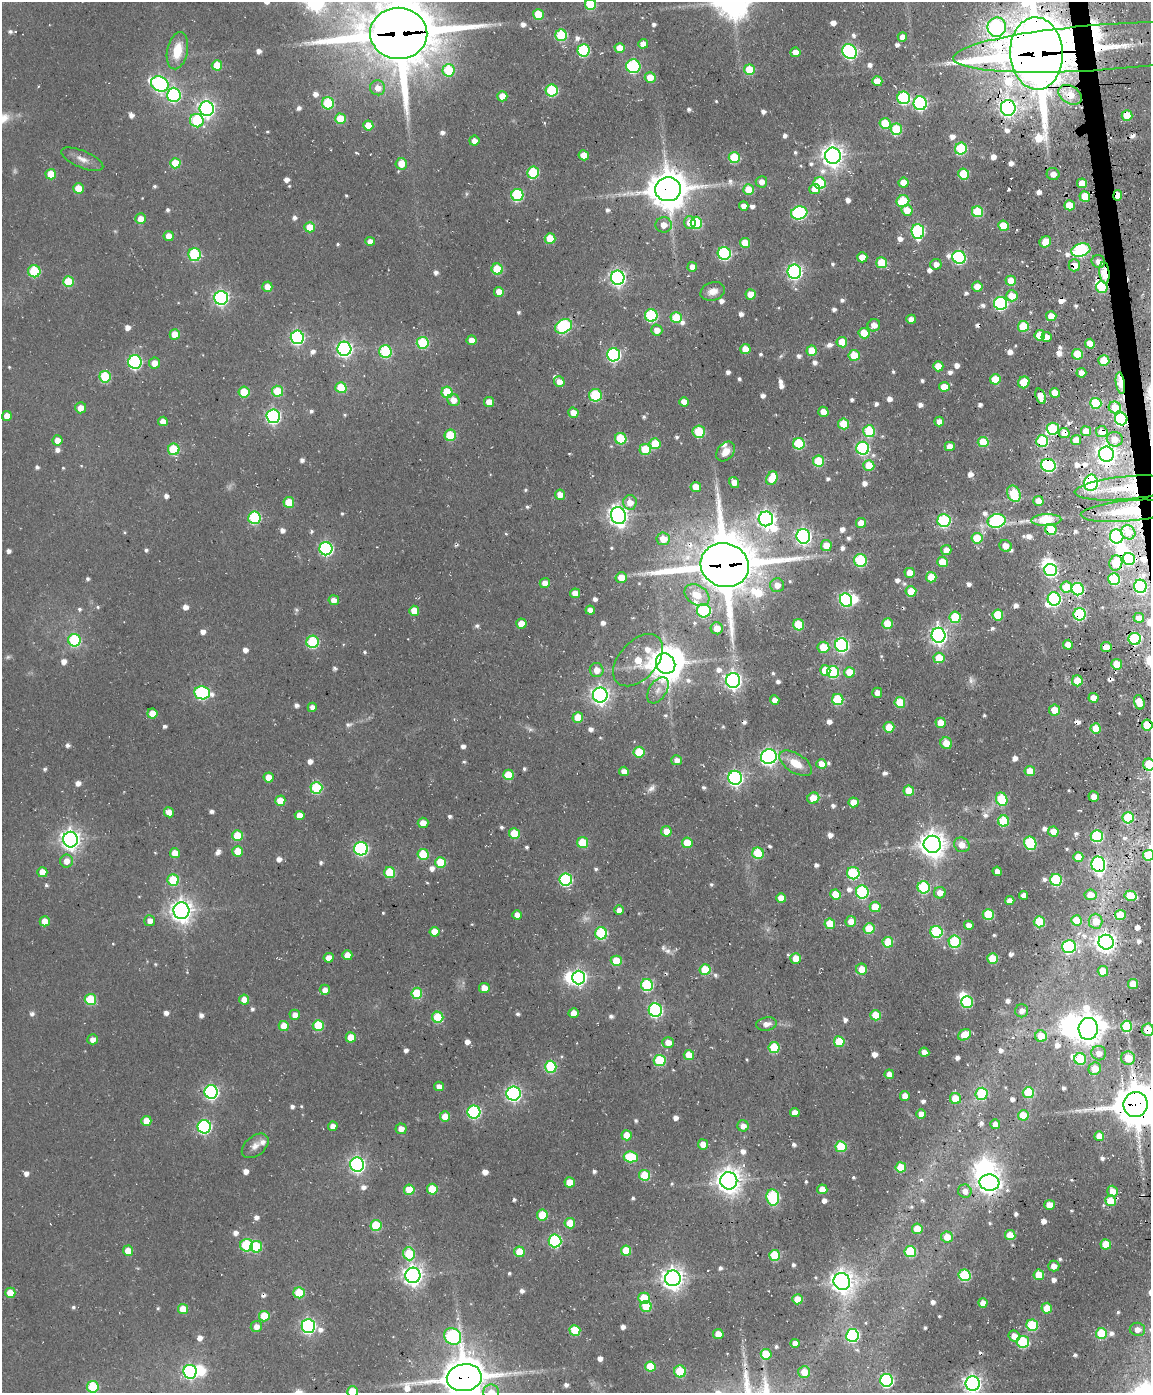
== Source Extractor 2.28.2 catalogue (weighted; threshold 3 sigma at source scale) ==
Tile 6 of 4 x 3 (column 2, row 2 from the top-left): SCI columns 1263-2411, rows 1652-3042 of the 4820 x 4802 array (HDU 1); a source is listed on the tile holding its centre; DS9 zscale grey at full resolution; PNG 1153 x 1395 px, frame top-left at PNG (2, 2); each listed source drawn as its Kron ellipse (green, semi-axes under 4 px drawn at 4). Shown black and unused: <1% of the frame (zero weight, under 3 of 4 exposures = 11% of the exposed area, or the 3 px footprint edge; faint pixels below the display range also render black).
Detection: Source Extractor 2.28.2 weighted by HDU 2 'WHT'; one run over the whole footprint, this tile lists its part. Background 0.0634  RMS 0.0094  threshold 0.0423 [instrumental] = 3 sigma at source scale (4.5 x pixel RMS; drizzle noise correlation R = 1.50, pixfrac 1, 0.05/0.05 arcsec/px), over >= 5 px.
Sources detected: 828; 10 too faint to see at this stretch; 13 inside a brighter object's white glare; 15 cosmic-ray / hot-pixel residue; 1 long thin detection or spike segment (spike, bleed or trail) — neither listed nor drawn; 6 inside a brighter listed object's ellipse — not listed separately; of the other 783, all 500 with FLUX_AUTO >= 6.73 (the completeness limit of this list) listed and drawn (283 fainter detections not listed), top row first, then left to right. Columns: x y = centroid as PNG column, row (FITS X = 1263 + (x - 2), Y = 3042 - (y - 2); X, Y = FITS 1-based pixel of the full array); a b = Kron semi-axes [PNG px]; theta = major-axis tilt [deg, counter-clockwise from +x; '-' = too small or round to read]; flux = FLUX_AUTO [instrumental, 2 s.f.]
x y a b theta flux
591 4 5 5 - 56
538 14 5 5 - 29
997 27 9 9 - 150
399 33 28 25 -6 10000
561 35 6 6 - 73
902 37 4 4 - 8.4
643 44 5 5 - 8.3
1101 47 148 23 4 850
620 48 5 5 - 14
583 50 6 6 - 99
177 51 19 10 78 27
795 52 5 4 - 10
850 52 8 6 -49 210
1036 53 36 26 -87 9600
217 65 5 5 - 28
633 66 7 7 - 130
448 70 6 6 - 61
749 70 5 5 - 41
650 77 5 5 - 14
877 81 5 5 - 16
160 84 9 7 -26 270
378 88 8 7 - 11
552 90 6 6 - 84
174 95 7 7 - 170
1070 95 12 8 -32 25
502 96 5 5 - 15
904 98 6 6 - 110
328 103 6 6 - 53
920 103 7 6 - 170
1008 108 8 7 - 360
207 109 7 7 - 390
1127 115 5 5 - 26
341 119 5 5 - 31
197 121 7 6 - 74
885 123 5 5 - 39
368 126 5 5 - 17
896 129 6 5 - 55
474 141 5 5 - 7.5
961 149 6 6 - 77
584 155 5 5 - 16
833 156 8 7 - 750
734 158 5 5 - 53
82 159 22 8 -23 9
175 163 5 5 - 30
401 164 6 5 - 16
533 172 6 6 - 61
51 174 5 5 - 23
964 174 5 5 - 47
1053 174 6 6 - 6.9
761 182 5 5 - 7.5
820 183 6 6 - 67
903 183 5 5 - 14
1082 183 5 5 - 14
78 188 5 5 - 18
668 189 13 12 - 2900
815 189 5 5 - 14
749 190 5 5 - 26
517 195 6 6 - 99
1118 195 5 4 - 22
1085 196 5 5 - 23
903 201 6 6 - 59
1069 205 5 5 - 23
744 206 4 4 - 7.6
907 210 5 5 - 16
977 212 5 5 - 57
799 213 8 6 13 160
141 219 5 5 - 12
690 222 6 6 - 13
696 223 6 5 - 60
664 225 8 7 - 10
1003 226 5 5 - 29
310 227 5 5 - 19
918 231 7 6 - 150
169 236 5 5 - 10
550 238 5 5 - 29
370 241 5 4 - 7.8
1045 242 6 5 - 21
745 243 5 5 - 21
1081 250 9 6 17 150
724 253 6 6 - 140
195 255 6 6 - 97
862 257 5 5 - 13
959 257 7 6 - 150
1098 261 7 6 - 8.6
882 263 5 5 - 34
936 264 5 5 - 7.1
1074 265 6 5 - 14
692 267 5 4 - 8.6
497 269 5 5 - 38
34 271 6 6 - 64
794 272 7 7 - 270
1104 273 11 5 -84 38
618 278 7 7 - 340
1011 281 5 5 - 23
68 282 5 5 - 40
267 287 5 5 - 12
977 287 5 5 - 15
1102 287 6 6 - 44
713 291 12 9 18 9.8
499 292 5 5 - 14
751 294 5 5 - 17
1012 296 6 5 - 19
221 298 7 7 - 260
1000 303 6 6 - 160
651 315 6 6 - 100
1051 316 5 5 - 18
676 318 5 5 - 37
911 319 5 4 - 10
874 325 6 6 - 9.8
563 326 9 6 30 140
1023 326 5 5 - 49
657 330 5 5 - 9.3
864 333 5 5 - 26
175 334 5 5 - 15
1040 335 5 5 - 27
297 337 7 6 - 190
1046 337 5 5 - 13
472 340 5 5 - 11
842 342 5 5 - 22
423 343 6 6 - 66
1090 344 5 5 - 15
344 349 7 7 - 300
745 349 5 5 - 19
812 351 5 5 - 23
385 352 6 6 - 91
1077 354 5 5 - 33
614 355 6 6 - 200
854 355 5 5 - 31
1104 361 5 5 - 35
135 362 7 6 - 150
154 363 5 5 - 10
938 366 5 5 - 19
1081 373 5 5 - 9.5
105 377 6 5 - 55
995 379 5 5 - 32
559 382 5 5 - 9.7
1024 382 6 5 - 30
1120 383 11 4 -83 46
944 387 5 5 - 18
341 388 5 5 - 38
278 391 5 5 - 34
244 392 5 5 - 31
447 392 6 5 - 46
1055 393 5 5 - 14
595 395 6 6 - 70
1041 396 8 4 -69 15
453 400 6 6 - 11
489 402 5 5 - 13
684 402 5 4 - 11
1096 403 5 5 - 60
1115 407 6 6 - 20
81 408 5 5 - 9.9
823 412 5 5 - 12
573 413 5 5 - 12
7 416 5 5 - 11
273 416 7 6 - 220
1121 419 6 6 - 150
163 421 5 5 - 10
939 422 5 5 - 8.9
844 424 5 5 - 35
1053 429 6 6 - 70
869 431 6 5 - 64
1086 431 5 5 - 13
699 432 6 6 - 45
1102 432 6 5 - 14
1064 433 5 5 - 16
450 435 5 5 - 44
621 439 6 5 - 56
1115 439 8 7 - 8.8
57 440 5 5 - 9.2
1076 440 5 5 - 14
1042 441 6 6 - 83
983 442 5 5 - 31
655 444 5 5 - 33
799 444 6 5 - 73
950 446 5 4 - 12
863 448 6 6 - 130
174 449 6 5 - 57
645 449 6 5 - 37
726 452 11 8 49 10
1106 454 7 7 - 620
819 461 5 5 - 49
869 465 5 5 - 24
1048 465 7 6 - 180
772 478 7 5 65 29
734 482 6 5 - 9.4
1091 483 8 7 - 280
696 487 5 5 - 21
1126 488 52 11 5 49
1014 494 8 6 -66 63
560 495 5 5 - 13
1038 501 5 5 - 15
289 502 5 5 - 28
630 502 7 7 - 11
1128 511 48 10 5 55
618 516 8 7 - 580
254 518 6 6 - 100
766 519 7 7 - 440
1046 520 15 6 3 77
944 521 6 6 - 110
996 521 9 7 13 180
861 523 5 5 - 18
1051 529 6 5 - 38
1128 532 7 6 - 9.3
803 536 7 7 - 320
1117 536 7 6 - 230
977 538 5 5 - 33
663 539 6 6 - 17
826 546 5 5 - 19
1005 546 6 5 - 11
326 549 6 6 - 180
946 550 5 5 - 9.3
1129 559 6 6 - 72
861 560 6 6 - 90
942 562 5 5 - 22
1116 563 7 6 - 32
725 565 24 21 -21 7600
1050 570 6 6 - 140
910 573 5 5 - 13
931 577 5 5 - 24
621 578 5 5 - 13
1114 579 6 5 - 84
545 583 5 5 - 8
777 585 7 7 - 9.6
1140 586 6 6 - 180
1066 587 6 5 - 34
1078 589 6 6 - 99
911 591 5 5 - 28
575 593 5 5 - 10
697 595 13 9 -33 24
1054 599 6 6 - 180
334 600 5 5 - 8.8
846 600 7 6 - 96
590 610 4 4 - 6.8
414 611 5 5 - 17
704 611 7 6 - 120
1080 614 6 6 - 120
998 615 5 5 - 45
955 617 6 5 - 52
1139 618 5 5 - 9.7
521 624 5 5 - 15
888 624 5 5 - 30
799 625 5 5 - 41
717 628 6 6 - 13
939 635 7 7 - 440
1135 639 6 6 - 100
74 640 6 6 - 92
313 642 6 6 - 85
842 645 7 6 - 200
1068 645 5 5 - 13
823 647 6 5 - 24
1106 647 5 5 - 15
939 658 5 5 - 25
638 660 31 19 48 48
666 664 10 9 - 2200
1117 664 5 5 - 25
597 670 7 7 - 9.5
825 670 5 5 - 24
833 672 6 6 - 72
850 672 5 5 - 22
733 680 7 7 - 380
1077 681 5 5 - 21
658 690 15 8 56 7.8
202 693 8 6 -8 150
877 693 5 5 - 7
600 695 7 7 - 470
1093 698 5 5 - 14
775 700 5 4 - 8.3
838 700 6 5 - 57
900 702 5 5 - 39
1139 702 7 5 -73 11
312 707 4 4 - 6.9
1054 710 5 5 - 18
152 713 5 5 - 18
578 717 5 5 - 23
941 723 5 5 - 22
1147 725 5 5 - 33
889 727 5 5 - 25
1096 728 5 5 - 24
946 743 6 5 - 15
639 752 5 5 - 34
769 757 8 7 - 370
677 760 5 5 - 7.3
796 763 18 9 -32 20
821 764 5 5 - 12
1149 765 6 5 - 40
624 771 5 4 - 9.2
1030 771 5 5 - 13
508 775 5 5 - 28
269 777 5 5 - 13
735 778 7 6 - 290
316 788 6 6 - 69
909 791 5 5 - 21
1094 796 5 5 - 8
813 798 6 5 - 21
1002 799 7 5 -68 58
280 801 5 5 - 17
853 802 5 5 - 16
169 812 5 5 - 11
300 815 5 4 - 11
1128 818 5 5 - 58
1003 821 5 5 - 52
423 823 5 5 - 9.8
666 831 5 5 - 16
1053 832 5 5 - 13
514 833 5 5 - 27
237 836 5 5 - 31
1097 836 6 6 - 92
71 840 8 7 - 600
582 842 5 5 - 36
687 843 5 5 - 24
1030 843 7 6 - 93
932 844 9 8 - 1200
962 845 8 7 - 11
361 849 7 6 - 180
238 851 5 5 - 17
175 853 5 5 - 14
758 853 6 5 - 56
423 854 5 5 - 40
1149 855 6 5 - 38
1078 857 5 5 - 20
66 861 6 6 - 9.4
440 862 5 5 - 32
1098 864 8 7 - 290
997 871 4 4 - 6.8
42 872 5 5 - 14
390 873 5 5 - 46
853 873 6 6 - 100
566 879 6 6 - 130
173 880 6 5 - 45
1056 880 6 6 - 93
924 887 6 6 - 84
862 892 6 6 - 120
940 893 6 5 - 10
836 894 5 5 - 24
1024 895 4 4 - 9
1090 895 6 5 - 18
1130 896 6 5 - 37
781 898 5 5 - 14
1010 900 4 4 - 8.7
875 907 5 5 - 27
619 910 5 4 - 6.8
181 911 8 8 - 790
988 914 5 5 - 55
517 915 5 4 - 8.9
1120 915 5 5 - 40
1076 920 5 5 - 27
45 921 5 5 - 15
150 921 5 5 - 8.1
851 921 5 5 - 14
1095 921 7 7 - 22
1039 922 5 5 - 50
830 924 5 5 - 25
969 925 5 4 - 8
869 929 5 5 - 33
435 932 5 5 - 19
936 932 6 6 - 92
601 933 6 6 - 90
888 942 5 5 - 33
955 942 6 6 - 83
1106 942 7 7 - 680
1069 947 7 6 - 110
347 955 5 5 - 12
329 958 5 4 - 12
796 958 5 5 - 18
992 959 5 5 - 30
616 961 5 5 - 31
862 969 5 5 - 16
705 970 5 5 - 38
1103 971 5 5 - 24
579 977 7 6 - 290
1133 984 5 5 - 23
647 985 6 6 - 92
484 988 5 5 - 11
325 990 5 5 - 7.5
417 993 5 5 - 41
90 999 5 5 - 47
244 1000 5 5 - 15
967 1002 6 5 - 67
655 1010 7 6 - 190
1022 1011 6 6 - 6.7
573 1013 5 5 - 12
295 1015 5 5 - 8.7
876 1015 5 5 - 29
438 1017 6 5 - 48
766 1024 10 6 11 7.1
318 1025 5 5 - 49
284 1026 5 5 - 18
1127 1026 5 5 - 43
1088 1029 11 9 84 1500
1148 1030 6 6 - 29
964 1035 7 5 30 27
1041 1036 6 6 - 23
351 1037 5 5 - 20
93 1039 5 5 - 7.2
839 1042 5 5 - 36
668 1043 6 5 - 13
774 1048 5 5 - 49
924 1052 5 4 - 8.7
1099 1053 7 7 - 9.5
689 1055 5 5 - 20
1128 1058 7 6 - 23
1080 1059 6 6 - 54
660 1060 6 6 - 67
551 1067 6 6 - 81
1095 1069 6 6 - 19
889 1074 5 4 - 9.3
439 1086 5 4 - 7.1
211 1092 7 6 - 250
513 1093 7 7 - 290
1028 1093 5 5 - 55
982 1094 6 6 - 73
905 1096 5 5 - 8.8
956 1099 5 5 - 26
1135 1104 12 12 - 3700
474 1112 6 6 - 160
795 1113 5 4 - 11
921 1114 5 5 - 11
1023 1115 5 5 - 26
445 1117 5 5 - 14
146 1121 5 5 - 16
995 1124 5 5 - 7.7
333 1126 5 4 - 8.3
743 1126 6 5 - 8
204 1127 6 6 - 160
401 1129 5 5 - 8.5
627 1135 5 5 - 19
1099 1136 5 5 - 15
703 1144 5 5 - 13
255 1146 15 10 40 7.9
841 1147 5 5 - 55
631 1157 7 5 -3 53
357 1165 7 7 - 310
901 1167 5 5 - 32
645 1175 5 5 - 43
729 1181 8 8 - 1100
570 1182 5 5 - 19
989 1183 10 8 -7 700
432 1189 5 5 - 29
822 1189 5 5 - 13
409 1190 5 5 - 27
965 1191 7 6 - 8.8
1112 1191 6 5 - 12
773 1197 8 6 -80 120
1110 1201 5 5 - 25
1049 1205 5 5 - 15
542 1215 5 5 - 32
570 1223 5 5 - 26
376 1225 5 5 - 56
917 1229 5 5 - 23
1010 1235 5 5 - 22
947 1237 6 5 - 17
555 1241 6 6 - 130
1106 1244 5 5 - 28
247 1245 6 6 - 79
256 1247 6 5 - 50
128 1251 5 5 - 16
626 1251 5 5 - 28
910 1251 6 5 - 62
520 1252 5 5 - 23
409 1254 6 5 - 49
775 1255 5 5 - 52
1054 1266 5 5 - 7.9
413 1275 7 7 - 620
964 1275 6 6 - 85
1039 1275 5 5 - 23
673 1278 8 8 - 810
842 1281 9 8 - 900
10 1293 5 5 - 16
299 1293 5 5 - 42
644 1298 5 5 - 41
797 1299 5 5 - 21
983 1303 5 4 - 9.9
646 1306 5 5 - 43
1047 1308 5 5 - 19
183 1309 5 5 - 17
264 1316 5 5 - 31
1032 1325 6 5 - 62
308 1326 7 6 - 250
256 1327 5 5 - 7.1
1137 1329 8 6 -9 8
575 1330 5 5 - 32
1101 1333 5 5 - 58
718 1334 5 5 - 18
852 1335 6 6 - 160
453 1336 9 7 -40 150
1014 1336 6 5 - 11
1023 1342 6 6 - 89
795 1343 4 4 - 8.7
766 1354 5 5 - 30
650 1367 5 5 - 34
680 1371 6 6 - 39
190 1372 7 6 - 180
804 1372 6 6 - 15
464 1378 17 13 8 3700
887 1380 6 6 - 160
973 1384 7 7 - 500
93 1387 6 6 - 57
352 1392 5 5 - 34
491 1392 8 8 - 13
Overlapping masked pixels (flux is a lower limit): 42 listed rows (the first 20) at x y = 997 27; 399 33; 1101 47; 1036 53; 1070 95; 1008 108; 1127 115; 668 189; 1118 195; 1085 196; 1081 250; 1074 265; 1104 273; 1102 287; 1120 383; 1121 419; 1053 429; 1102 432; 1064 433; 1042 441
Isophote crosses this tile's border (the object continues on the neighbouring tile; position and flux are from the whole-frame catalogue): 12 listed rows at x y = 591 4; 399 33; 1036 53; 1147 725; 1149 765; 1149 855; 1148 1030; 1135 1104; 464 1378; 973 1384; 352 1392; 491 1392